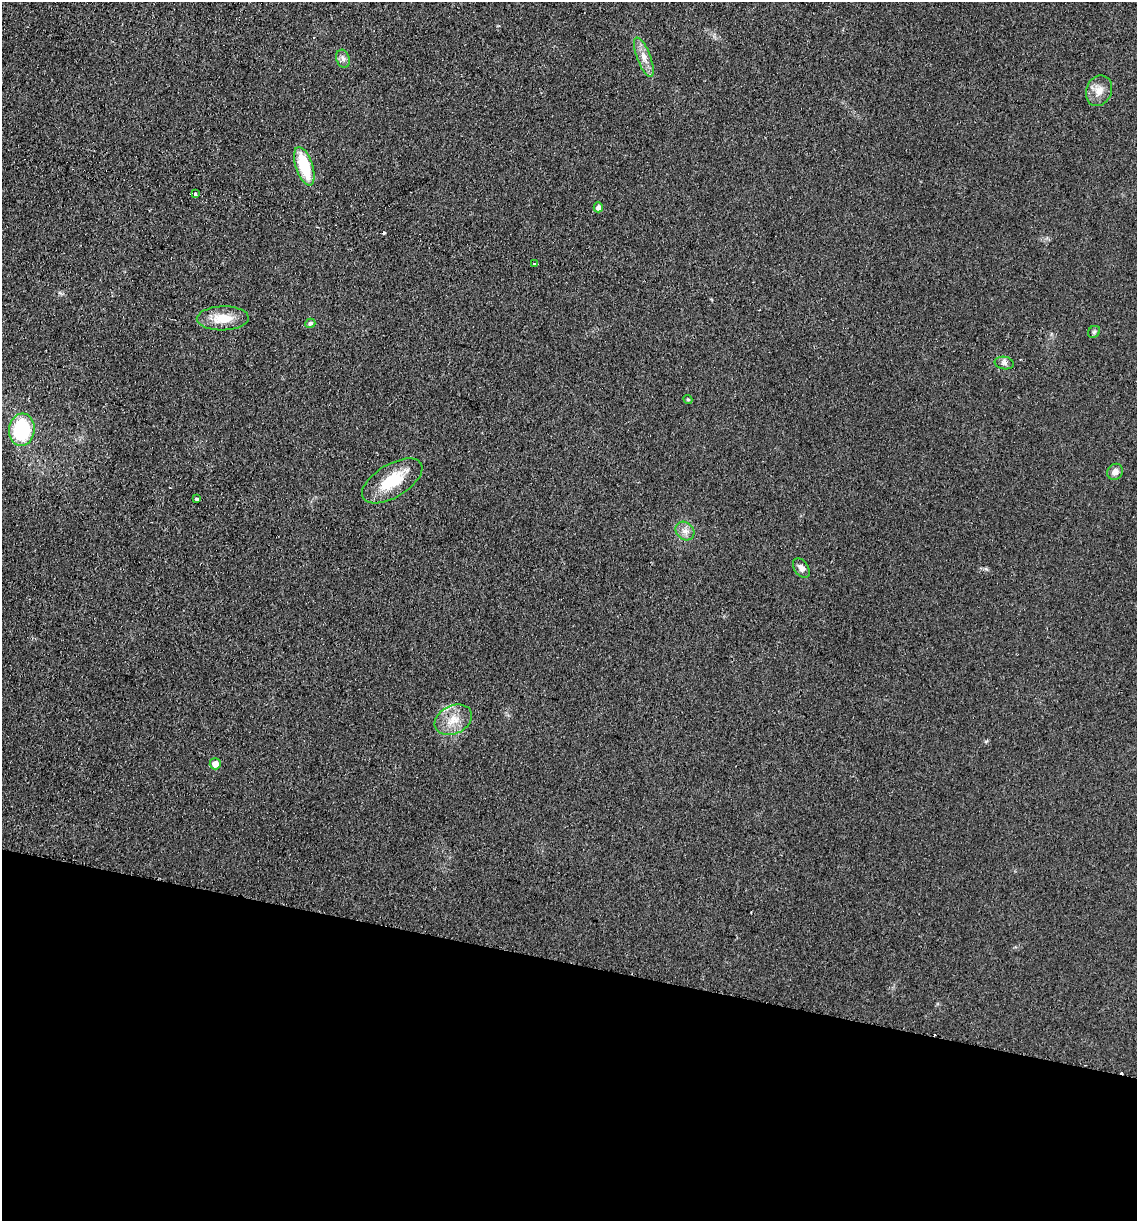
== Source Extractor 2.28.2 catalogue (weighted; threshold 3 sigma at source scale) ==
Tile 15 of 4 x 4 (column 3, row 4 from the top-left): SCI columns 2447-3581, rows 13-1231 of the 5008 x 4901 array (HDU 1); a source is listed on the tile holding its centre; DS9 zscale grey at full resolution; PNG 1139 x 1223 px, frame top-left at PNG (2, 2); each listed source drawn as its Kron ellipse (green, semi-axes under 4 px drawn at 4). Shown black and unused: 21% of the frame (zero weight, under 2 of 3 exposures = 3% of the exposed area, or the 3 px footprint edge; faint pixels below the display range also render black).
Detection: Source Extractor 2.28.2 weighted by HDU 2 'WHT'; one run over the whole footprint, this tile lists its part. Background 0.111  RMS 0.01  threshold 0.0449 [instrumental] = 3 sigma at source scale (4.5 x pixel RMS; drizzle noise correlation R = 1.50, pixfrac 1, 0.05/0.05 arcsec/px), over >= 5 px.
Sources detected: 24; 4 cosmic-ray / hot-pixel residue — neither listed nor drawn; the other 20 listed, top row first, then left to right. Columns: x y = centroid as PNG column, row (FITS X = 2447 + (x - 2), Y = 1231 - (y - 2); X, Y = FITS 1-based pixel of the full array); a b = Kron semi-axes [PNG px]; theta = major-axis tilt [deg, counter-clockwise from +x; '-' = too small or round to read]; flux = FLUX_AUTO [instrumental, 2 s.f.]
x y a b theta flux
644 57 21 6 -69 9.3
343 59 9 6 -73 3.5
1099 91 16 12 68 10
304 166 20 8 -72 43
195 194 3 3 - 13
598 207 5 4 - 5.1
534 264 4 3 - 2.2
223 318 26 12 1 21
310 323 5 4 - 2.5
1094 332 7 5 44 1.9
1004 363 9 6 -10 3.3
688 399 4 4 - 1.4
22 430 16 12 83 65
1115 472 8 7 - 6.5
392 481 34 16 31 35
197 499 3 3 - 3.1
685 531 10 8 -44 6
801 568 11 7 -56 4.8
453 720 19 14 25 17
215 764 5 5 - 9.1